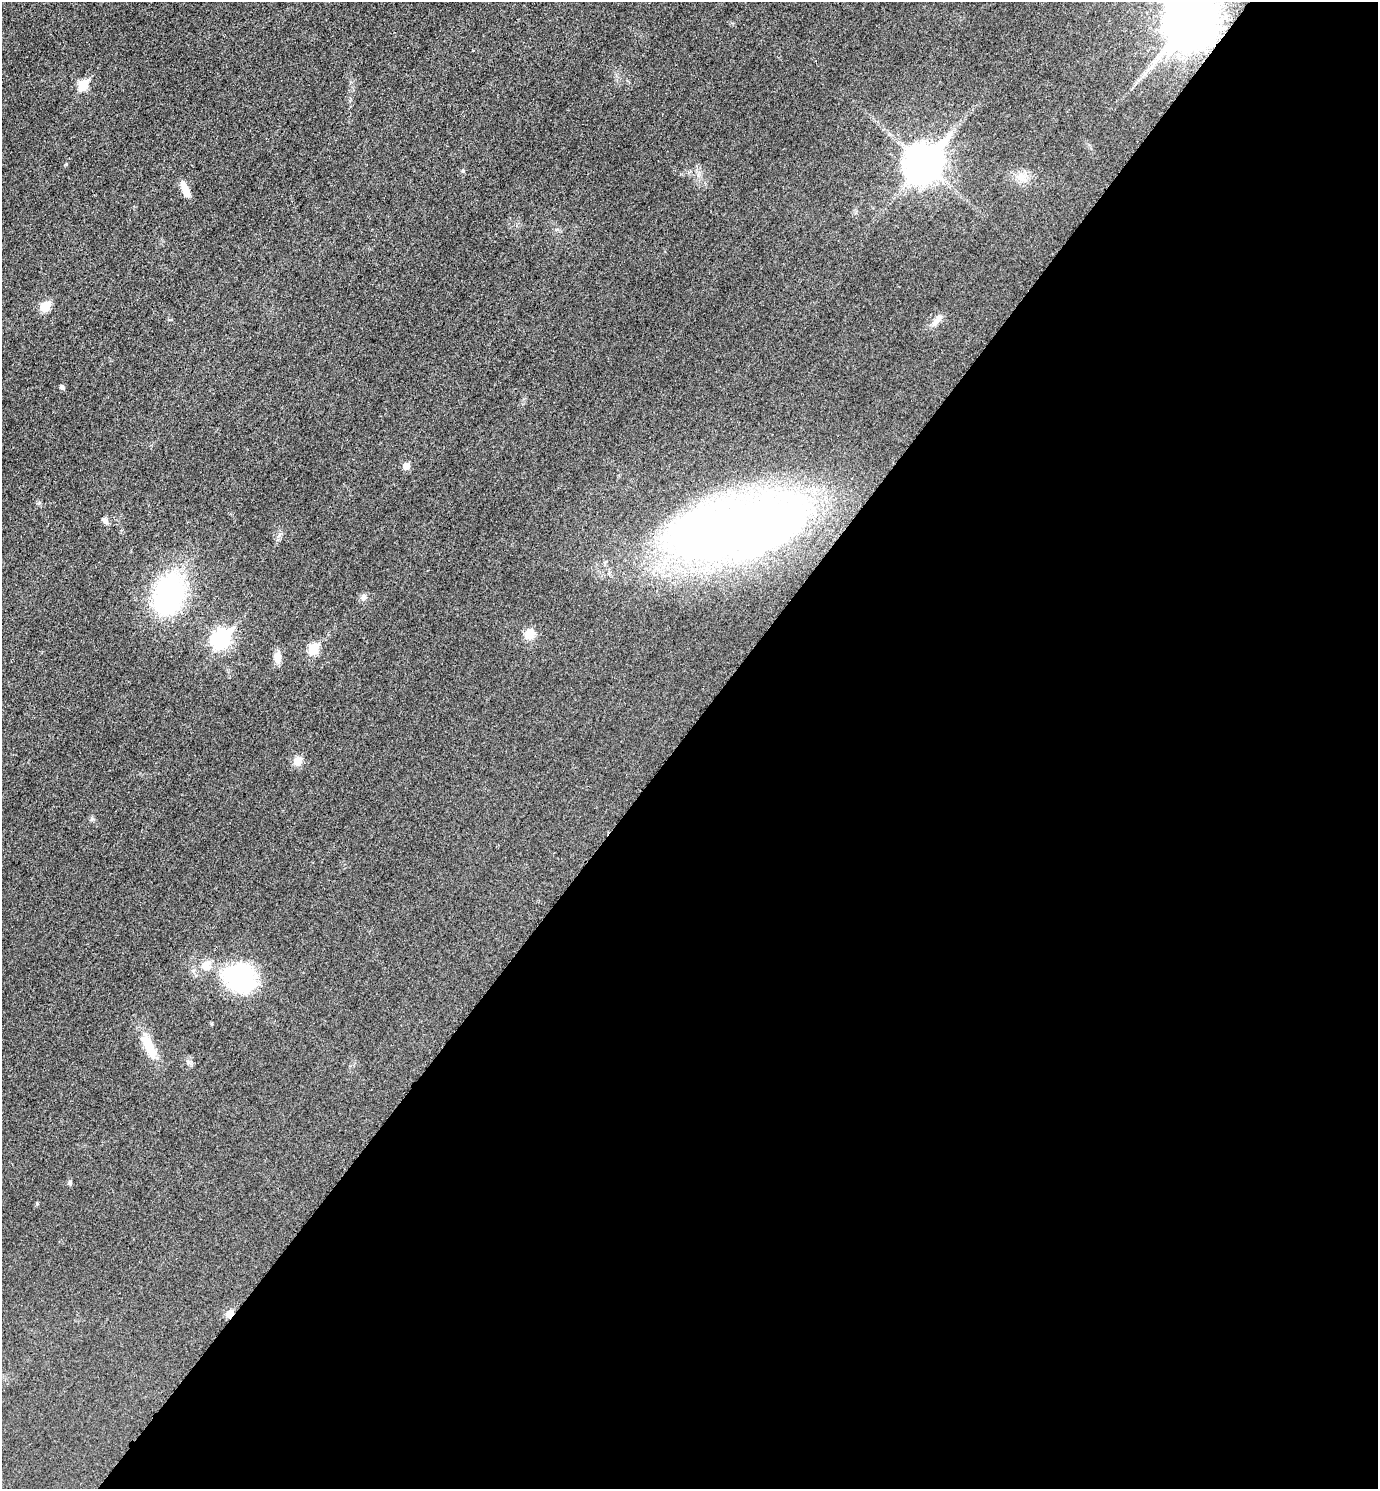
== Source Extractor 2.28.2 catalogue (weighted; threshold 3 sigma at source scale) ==
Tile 12 of 4 x 4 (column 4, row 3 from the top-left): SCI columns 4302-5677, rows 1510-2996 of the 5996 x 5995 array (HDU 1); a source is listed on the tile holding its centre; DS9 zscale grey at full resolution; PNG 1380 x 1491 px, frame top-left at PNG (2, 2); no overlay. Shown black and unused: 51% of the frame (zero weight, under 3 of 4 exposures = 2% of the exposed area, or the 3 px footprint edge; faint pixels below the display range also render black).
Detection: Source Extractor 2.28.2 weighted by HDU 2 'WHT'; one run over the whole footprint, this tile lists its part. Background 0.0261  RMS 0.0063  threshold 0.0282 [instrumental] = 3 sigma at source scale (4.5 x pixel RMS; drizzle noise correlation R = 1.50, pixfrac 1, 0.05/0.05 arcsec/px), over >= 5 px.
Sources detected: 26; all 26 listed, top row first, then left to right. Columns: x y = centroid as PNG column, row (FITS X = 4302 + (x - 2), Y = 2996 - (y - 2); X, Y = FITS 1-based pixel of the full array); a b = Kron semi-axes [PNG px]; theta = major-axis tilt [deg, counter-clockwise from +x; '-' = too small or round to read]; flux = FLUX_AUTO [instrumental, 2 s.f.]
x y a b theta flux
1189 22 17 14 49 4100
83 85 6 6 - 26
924 163 14 11 50 1400
66 164 5 4 - 0.61
463 171 5 5 - 0.87
1021 177 17 12 7 7.5
184 187 20 8 -69 6
45 306 6 5 - 23
937 320 20 7 49 4.5
62 387 5 5 - 1.6
406 466 6 5 - 7.7
105 521 10 6 -57 2.1
735 527 135 48 11 590
169 596 43 27 73 110
363 597 10 8 75 2.2
529 634 14 12 70 6.9
222 639 10 8 45 170
313 649 6 5 - 35
278 657 16 9 -87 4.8
298 761 7 7 - 9.3
206 965 13 12 - 6.4
240 977 28 24 -30 77
149 1046 38 12 -67 16
70 1183 7 5 -76 1.2
37 1204 5 4 - 0.74
230 1314 6 5 - 11
Overlapping masked pixels (flux is a lower limit): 2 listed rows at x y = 1189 22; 230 1314
Isophote crosses this tile's border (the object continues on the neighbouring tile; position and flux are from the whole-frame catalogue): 1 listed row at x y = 1189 22
Unlisted compact peaks at least as high as the median listed source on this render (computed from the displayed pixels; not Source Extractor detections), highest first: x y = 91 819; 211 1023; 279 535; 188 1062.